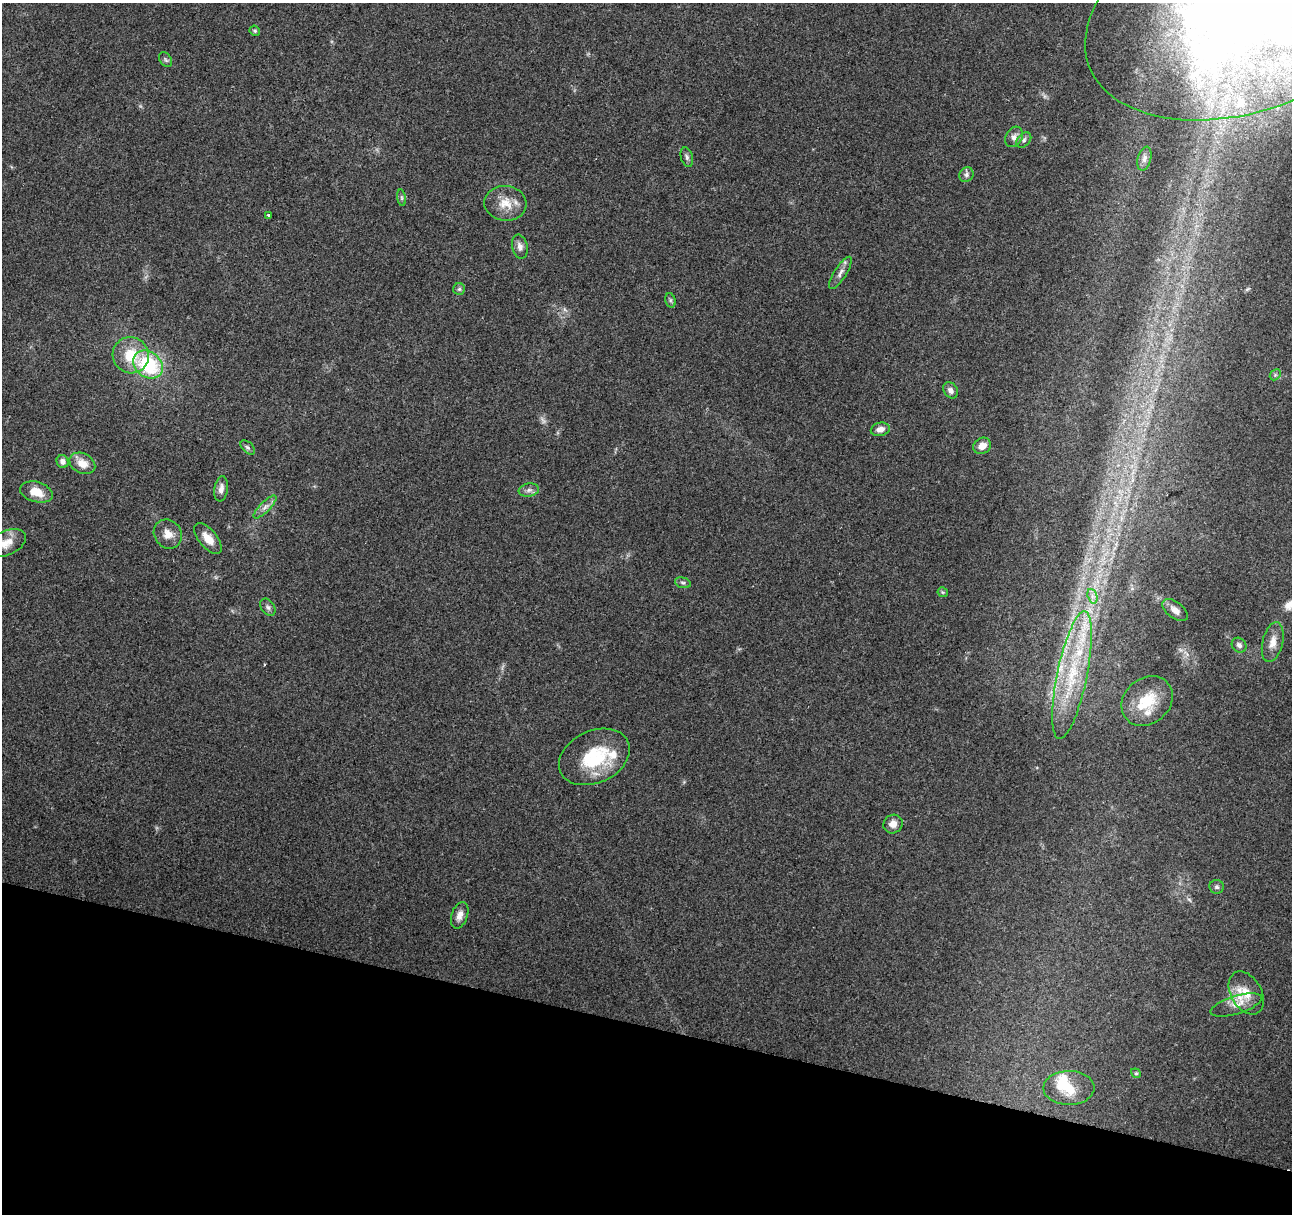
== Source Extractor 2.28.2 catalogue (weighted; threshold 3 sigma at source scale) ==
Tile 15 of 4 x 4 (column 3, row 4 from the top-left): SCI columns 2583-3872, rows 221-1432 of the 5170 x 5350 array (HDU 1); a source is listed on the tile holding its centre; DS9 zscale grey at full resolution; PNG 1294 x 1216 px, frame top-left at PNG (2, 3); each listed source drawn as its Kron ellipse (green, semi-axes under 4 px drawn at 4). Shown black and unused: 16% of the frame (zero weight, under 2 of 3 exposures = <1% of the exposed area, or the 3 px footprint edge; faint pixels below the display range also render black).
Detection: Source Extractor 2.28.2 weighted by HDU 2 'WHT'; one run over the whole footprint, this tile lists its part. Background 0.0675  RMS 0.0084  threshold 0.0376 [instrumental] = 3 sigma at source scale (4.5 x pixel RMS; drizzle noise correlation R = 1.50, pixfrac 1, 0.0396/0.0396 arcsec/px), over >= 5 px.
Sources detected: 57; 1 too faint to see at this stretch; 1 inside a brighter object's white glare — neither listed nor drawn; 7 inside a brighter listed object's ellipse — not listed separately; the other 48 listed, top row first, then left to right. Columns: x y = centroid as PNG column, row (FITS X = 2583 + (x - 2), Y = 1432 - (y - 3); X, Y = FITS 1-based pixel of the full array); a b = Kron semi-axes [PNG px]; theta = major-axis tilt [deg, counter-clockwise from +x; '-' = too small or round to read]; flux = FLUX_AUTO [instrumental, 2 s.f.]
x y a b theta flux
1247 9 168 101 19 1200
255 31 5 5 - 1.4
165 60 8 5 -55 1.7
1014 137 11 8 60 4.5
1024 140 9 6 46 2.3
687 157 10 6 -73 2.5
1144 159 12 6 74 3.8
966 175 8 7 - 2.6
401 198 8 4 -82 1.7
505 203 21 17 -6 15
269 215 3 2 - 1.4
520 247 12 7 -78 4.5
840 273 19 6 58 4.7
459 289 6 6 - 1.6
670 300 7 5 -74 1.6
131 355 18 18 - 26
148 365 16 12 -38 63
1275 375 6 4 46 1.5
951 390 9 6 -55 3.7
880 429 9 6 12 5.8
982 446 9 7 31 7.5
248 447 8 5 -44 1.9
63 462 6 6 - 4
82 463 13 10 -27 11
221 489 12 6 81 5
529 490 10 6 10 3.7
36 492 17 10 -16 15
265 507 15 5 45 4.5
168 534 15 13 -52 9
208 539 18 9 -50 11
6 543 21 12 23 11
683 583 8 5 -17 1.9
943 592 5 5 - 1.1
1092 596 7 4 -72 3
268 607 9 6 -54 2.6
1175 610 15 8 -38 5.8
1273 642 20 10 77 8.9
1239 645 8 6 -46 3.1
1072 675 65 15 78 68
1147 701 27 23 41 28
594 757 37 26 25 50
893 824 10 9 - 6.1
1217 887 7 7 - 2
460 915 14 8 72 5.9
1246 993 23 15 -60 16
1236 1005 26 9 17 9.5
1136 1073 5 4 - 1.2
1069 1088 25 17 1 23
Isophote crosses this tile's border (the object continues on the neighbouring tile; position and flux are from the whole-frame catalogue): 2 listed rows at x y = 1247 9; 6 543